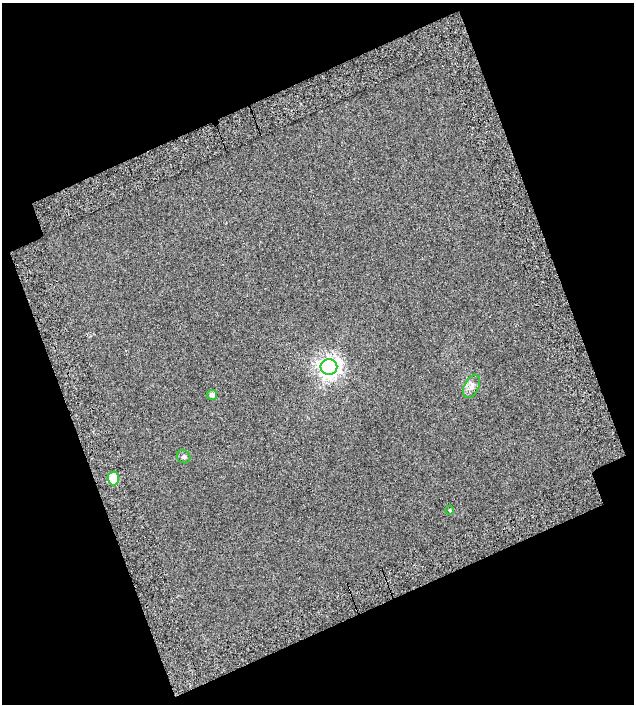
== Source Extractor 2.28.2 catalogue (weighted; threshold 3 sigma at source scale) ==
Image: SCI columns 73-704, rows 45-746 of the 775 x 790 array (HDU 1 of 3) = the unmasked area's bounding box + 8 px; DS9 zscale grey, full resolution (1 PNG px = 1 image px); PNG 636 x 706 px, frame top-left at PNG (2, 3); each listed source drawn as its Kron ellipse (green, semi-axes under 4 px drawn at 4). Shown black and unused: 42% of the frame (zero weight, under 3 of 6 exposures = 22% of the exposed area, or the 3 px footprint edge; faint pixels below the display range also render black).
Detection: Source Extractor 2.28.2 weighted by HDU 2 'WHT'. Background 0.0192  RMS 0.006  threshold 0.0247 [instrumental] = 3 sigma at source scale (4.09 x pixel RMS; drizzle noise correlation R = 1.36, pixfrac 0.8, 0.0396/0.0396 arcsec/px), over >= 5 px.
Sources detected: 6; all 6 listed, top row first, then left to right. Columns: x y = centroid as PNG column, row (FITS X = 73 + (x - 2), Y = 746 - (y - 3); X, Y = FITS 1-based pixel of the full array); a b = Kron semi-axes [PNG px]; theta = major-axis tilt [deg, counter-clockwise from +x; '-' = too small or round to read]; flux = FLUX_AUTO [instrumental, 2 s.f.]
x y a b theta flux
329 367 8 8 - 320
472 386 12 7 64 2.7
212 395 5 5 - 1.9
184 457 7 6 - 1
113 478 7 5 -88 15
450 510 4 3 - 0.38